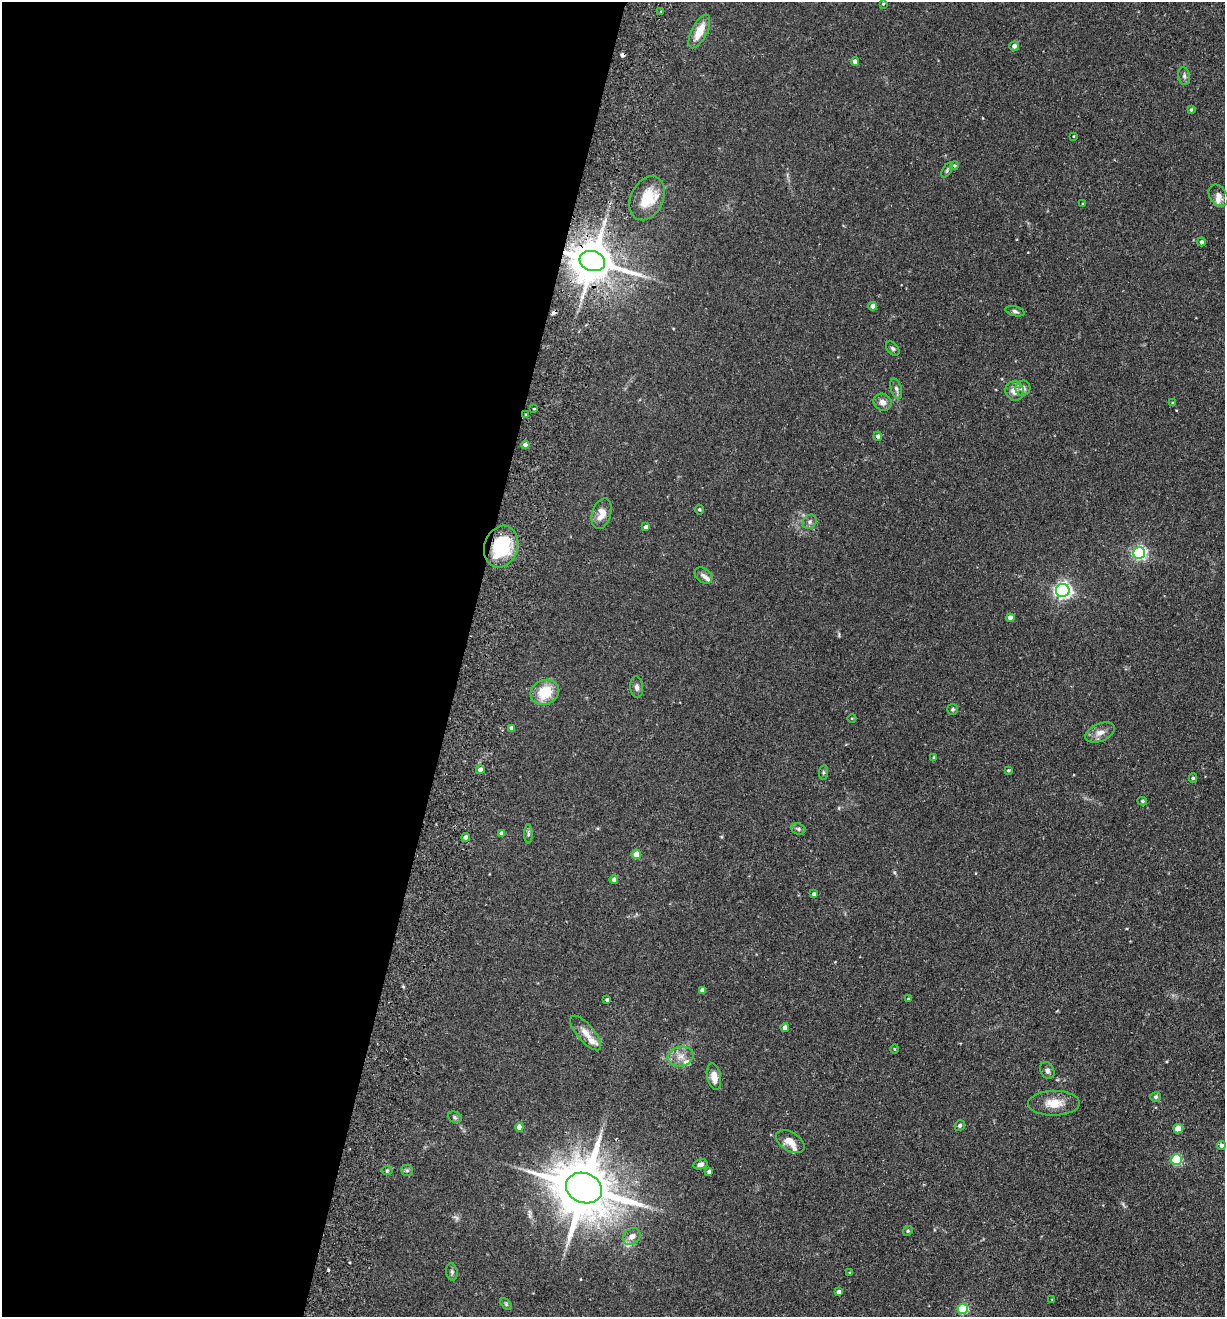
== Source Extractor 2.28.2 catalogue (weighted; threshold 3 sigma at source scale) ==
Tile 5 of 4 x 4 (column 1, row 2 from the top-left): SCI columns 313-1535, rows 2651-3965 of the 5389 x 5300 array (HDU 1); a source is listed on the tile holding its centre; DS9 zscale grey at full resolution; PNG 1227 x 1319 px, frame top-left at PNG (2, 2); each listed source drawn as its Kron ellipse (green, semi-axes under 4 px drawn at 4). Shown black and unused: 38% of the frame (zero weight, under 2 of 3 exposures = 3% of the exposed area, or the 3 px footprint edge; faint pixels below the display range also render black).
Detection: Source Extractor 2.28.2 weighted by HDU 2 'WHT'; one run over the whole footprint, this tile lists its part. Background 0.0897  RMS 0.0061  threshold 0.0274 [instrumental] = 3 sigma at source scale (4.5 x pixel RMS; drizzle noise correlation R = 1.50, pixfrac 1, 0.05/0.05 arcsec/px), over >= 5 px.
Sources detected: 97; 1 too faint to see at this stretch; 3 cosmic-ray / hot-pixel residue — neither listed nor drawn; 7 inside a brighter listed object's ellipse — not listed separately; the other 86 listed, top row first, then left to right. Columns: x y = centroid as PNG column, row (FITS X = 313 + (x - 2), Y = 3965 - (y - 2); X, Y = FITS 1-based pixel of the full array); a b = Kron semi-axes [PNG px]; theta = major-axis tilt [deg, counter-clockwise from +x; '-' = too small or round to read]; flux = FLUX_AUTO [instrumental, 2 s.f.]
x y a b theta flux
883 4 4 3 - 0.66
661 11 3 3 - 0.67
699 31 18 7 63 10
1014 46 5 4 - 2.4
855 62 4 4 - 3
1184 76 9 5 -81 1.6
1191 110 4 3 - 0.77
1073 136 3 2 - 0.43
954 166 4 3 - 0.62
947 170 8 3 59 0.8
1218 195 12 8 -53 3.2
647 198 23 16 65 18
1083 204 3 2 - 0.48
1202 242 4 4 - 1.5
592 261 13 10 -17 2300
873 306 4 4 - 3.8
1015 311 10 4 -14 1.4
893 348 8 5 -50 1.2
1023 388 7 7 - 2.4
896 389 10 5 -74 1.8
1015 391 10 9 - 4.5
883 402 9 8 - 3.3
1173 403 4 4 - 0.75
534 409 3 2 - 0.72
526 415 4 3 - 0.7
878 436 4 4 - 1.7
525 445 4 4 - 2.7
699 510 5 4 - 0.87
602 514 16 9 73 6.3
810 522 8 6 48 1.6
646 527 4 4 - 2.2
501 547 21 16 70 33
1139 553 6 6 - 120
703 576 10 7 -38 2.1
1063 590 7 6 - 170
1010 618 4 4 - 3.1
637 687 11 6 -86 2
545 692 14 12 26 15
953 709 5 5 - 0.86
852 718 4 3 - 0.44
511 728 4 4 - 2.3
1100 732 15 8 24 4.3
934 757 4 3 - 0.61
480 770 4 4 - 2.7
1008 770 4 4 - 0.84
823 772 7 4 82 0.79
1193 778 5 4 - 1
1142 801 5 4 - 0.92
798 829 7 5 -22 1.1
502 833 4 4 - 3
528 834 9 4 -90 1.2
465 837 4 4 - 2.5
636 854 4 4 - 9.6
614 879 4 4 - 2.2
813 894 4 3 - 1.3
702 990 4 4 - 2
908 999 3 3 - 0.56
607 1000 3 3 - 1
785 1028 4 4 - 3.1
586 1033 21 8 -49 5.7
894 1049 5 3 - 0.5
681 1057 13 9 12 5.1
1047 1070 9 6 -64 2.1
714 1077 13 7 -79 5.4
1156 1097 5 5 - 0.91
1054 1103 25 12 0 9.5
455 1117 7 5 -23 1
960 1125 5 5 - 1.2
519 1127 4 4 - 4.2
1178 1129 5 4 - 8.9
790 1141 16 9 -31 6.2
1221 1145 4 4 - 1.6
1176 1160 5 5 - 37
700 1164 7 5 15 2.2
387 1170 5 3 - 0.64
407 1170 6 5 - 1.1
709 1172 4 3 - 1.6
584 1188 18 14 -22 4100
908 1231 5 4 - 0.66
632 1236 9 7 42 3.7
452 1272 9 5 -81 1.3
850 1272 4 3 - 0.5
838 1292 4 4 - 2.2
1052 1300 3 3 - 0.53
506 1304 7 4 -46 0.83
963 1309 5 5 - 31
Overlapping masked pixels (flux is a lower limit): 4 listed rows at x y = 592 261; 526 415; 501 547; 584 1188